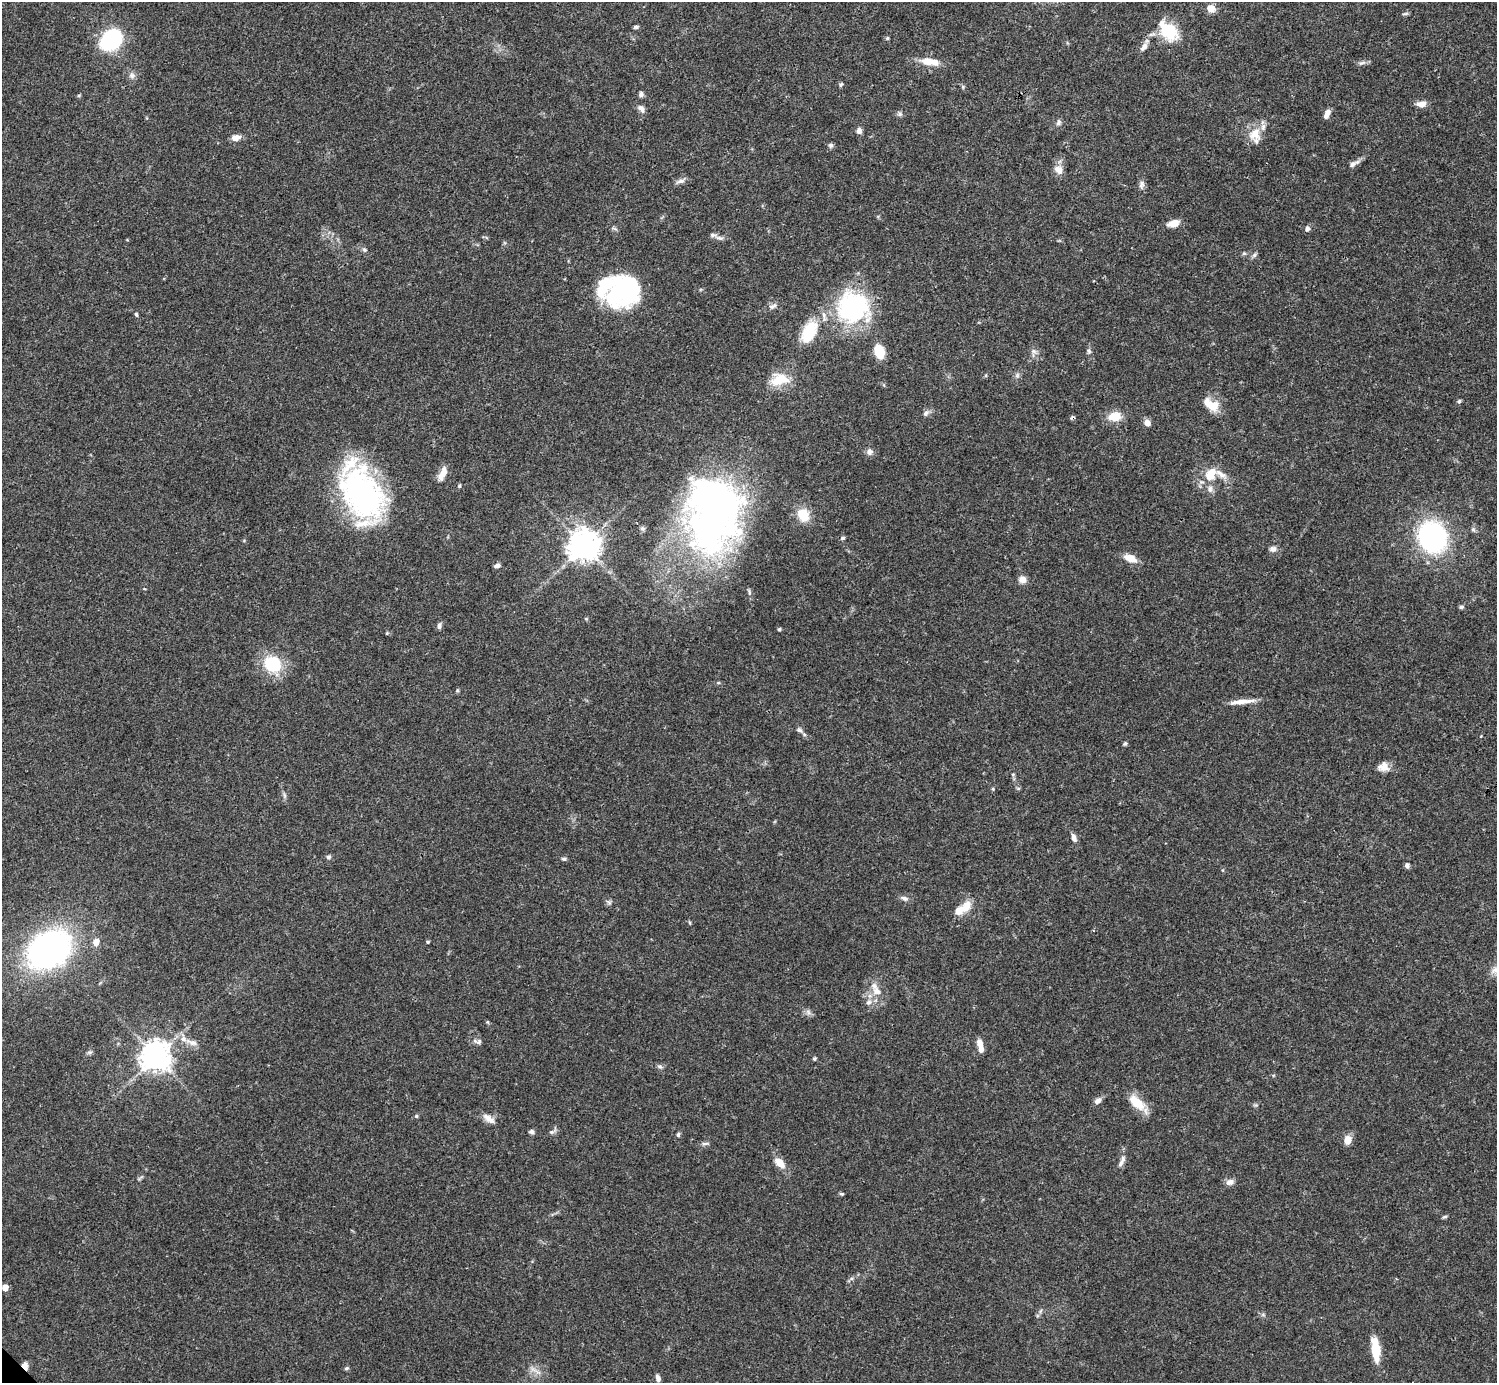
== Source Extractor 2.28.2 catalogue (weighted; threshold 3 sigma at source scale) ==
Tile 10 of 4 x 4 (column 2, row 3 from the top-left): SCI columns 1495-2989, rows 1539-2919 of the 5982 x 5981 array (HDU 1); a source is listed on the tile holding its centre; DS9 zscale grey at full resolution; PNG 1499 x 1385 px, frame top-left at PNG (2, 2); no overlay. Shown black and unused: <1% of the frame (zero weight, under 3 of 4 exposures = <1% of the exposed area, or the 3 px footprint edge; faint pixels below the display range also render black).
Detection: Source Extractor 2.28.2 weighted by HDU 2 'WHT'; one run over the whole footprint, this tile lists its part. Background 0.0409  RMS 0.0027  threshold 0.0119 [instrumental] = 3 sigma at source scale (4.5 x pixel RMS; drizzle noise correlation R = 1.50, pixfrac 1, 0.05/0.05 arcsec/px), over >= 5 px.
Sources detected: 132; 2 inside a brighter object's white glare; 1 cosmic-ray / hot-pixel residue — not listed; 13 inside a brighter listed object's ellipse — not listed separately; the other 116 listed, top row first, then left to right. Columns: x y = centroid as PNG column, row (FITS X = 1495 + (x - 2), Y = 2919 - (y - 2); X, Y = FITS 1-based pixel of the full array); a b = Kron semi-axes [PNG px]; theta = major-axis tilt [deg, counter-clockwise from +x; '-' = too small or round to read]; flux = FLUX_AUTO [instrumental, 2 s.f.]
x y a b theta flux
1211 8 11 9 -28 2.1
1405 14 9 3 5 0.44
636 27 6 4 9 0.53
1168 31 28 18 -48 9.5
887 38 5 5 - 0.37
112 39 15 12 44 35
1144 46 19 7 61 2
928 61 22 12 -7 3.7
1362 63 12 5 11 0.85
132 76 8 7 - 0.96
841 85 6 4 50 0.41
963 87 6 4 -72 0.38
641 94 6 6 - 0.77
79 95 5 3 - 0.28
1421 104 12 7 3 1.8
641 109 12 7 -50 1.2
900 114 6 6 - 0.57
1327 114 12 6 68 1.6
1059 122 8 6 76 0.81
859 131 7 6 - 1
1255 134 19 17 75 4.4
236 137 11 7 8 1.9
830 145 7 6 - 0.59
1352 164 11 7 45 1.1
1058 170 13 11 -41 2
680 181 13 6 11 1.1
1141 184 11 7 83 1
1173 223 15 8 16 2.4
1307 229 7 6 - 0.78
719 238 11 5 -9 0.94
364 250 7 5 -45 0.52
1244 253 5 5 - 0.42
1254 255 7 6 - 0.62
618 291 41 20 78 18
772 306 12 6 18 1.1
853 307 37 36 - 34
136 314 6 4 -72 0.38
809 332 30 17 64 9.2
879 351 13 9 -73 6.1
1034 351 8 6 -21 0.85
1089 351 8 6 -70 0.64
1017 375 7 6 - 0.68
779 379 25 15 8 6
1459 401 5 4 - 0.47
1212 406 19 15 3 4.1
926 413 9 6 44 0.88
1114 417 16 11 5 4.3
1147 423 6 6 - 1.9
869 452 8 8 - 1.2
1212 472 13 10 28 3.3
443 473 17 7 67 2.7
459 486 6 4 88 0.37
1210 489 10 7 80 1.2
362 493 59 35 -65 71
711 513 87 59 88 130
803 515 16 13 -63 5.2
643 528 7 6 - 0.6
1433 537 20 17 -67 60
843 538 6 5 - 0.48
583 546 10 10 - 350
1273 549 9 7 3 1.1
1130 558 16 8 -25 3
497 565 8 5 21 0.75
1022 579 9 8 - 1.8
1461 607 6 4 -2 0.55
439 626 8 5 80 0.77
779 629 5 4 - 0.34
387 633 5 3 - 0.25
273 664 18 16 -26 13
1242 702 35 5 6 2.9
799 730 9 6 -30 0.83
1125 744 6 5 - 0.4
1383 767 14 12 11 2.3
1018 788 6 4 -17 0.31
993 789 5 4 - 0.29
284 795 8 4 -89 0.57
1074 838 9 6 -69 1.3
328 857 6 6 - 0.61
564 859 7 5 -12 0.47
1407 865 7 5 -74 0.68
904 898 9 6 -26 0.93
609 902 10 4 -34 0.51
966 906 15 10 63 3.4
96 942 9 7 86 1.8
428 942 4 3 - 0.34
49 949 33 26 32 110
877 991 13 10 -40 2.5
869 1002 8 7 - 1
488 1022 6 3 -70 0.31
477 1041 14 6 -12 0.93
192 1042 18 7 -18 2
980 1043 10 7 -74 1.9
89 1052 8 4 8 0.49
156 1056 10 9 - 310
814 1059 4 4 - 0.42
660 1067 8 5 -17 0.58
1098 1101 9 6 38 1.3
1137 1102 25 12 -41 5.3
416 1116 5 5 - 0.31
489 1118 19 8 -36 2
532 1132 6 5 - 0.73
551 1132 7 5 1 0.66
678 1134 6 5 - 0.43
1348 1140 10 8 73 2.5
705 1144 11 4 7 0.65
1122 1161 17 5 64 1.3
780 1163 13 8 -42 3
1230 1182 11 7 16 1.3
842 1194 6 4 -2 0.37
1445 1217 6 4 8 0.42
5 1287 6 5 - 2.2
1375 1349 28 9 -82 6.2
25 1366 8 6 -70 1.7
347 1368 6 4 29 0.45
533 1369 14 4 -31 1.1
658 1378 9 5 -71 0.95
Overlapping masked pixels (flux is a lower limit): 1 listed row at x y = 25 1366